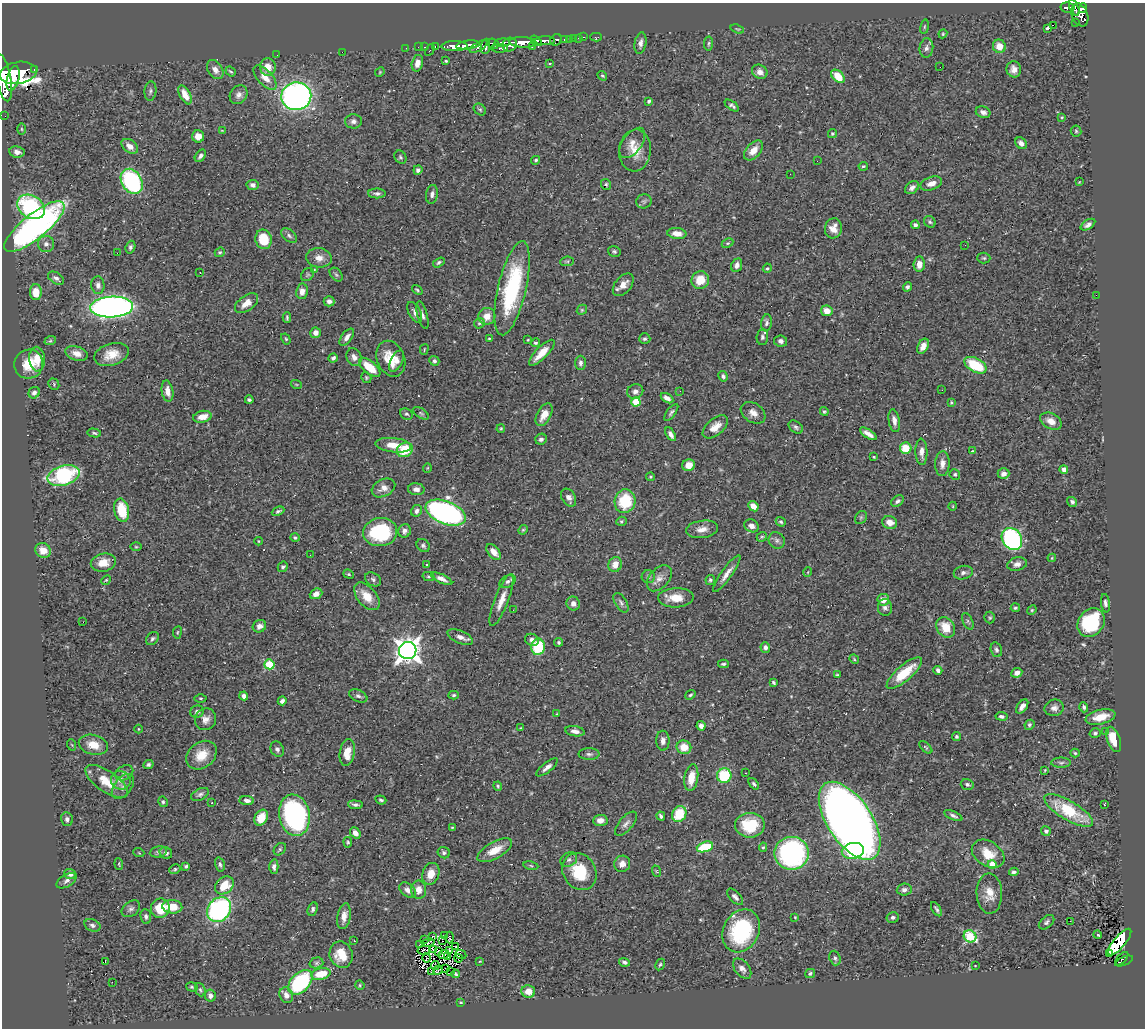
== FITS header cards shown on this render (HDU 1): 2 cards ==
NAXIS1  =                 1143
NAXIS2  =                 1026

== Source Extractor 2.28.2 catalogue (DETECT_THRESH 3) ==
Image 1143 x 1026 px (HDU 1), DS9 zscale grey, 1 PNG px = 1 image px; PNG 1147 x 1030 px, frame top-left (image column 1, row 1026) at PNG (2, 3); each listed source drawn as its Kron ellipse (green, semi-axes under 4 px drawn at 4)
Background 0.465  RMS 0.025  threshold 0.0758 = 3 sigma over >= 5 px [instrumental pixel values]
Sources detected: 464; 4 with non-positive FLUX_AUTO (blend fragments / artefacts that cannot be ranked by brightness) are neither listed nor drawn; the other 460 listed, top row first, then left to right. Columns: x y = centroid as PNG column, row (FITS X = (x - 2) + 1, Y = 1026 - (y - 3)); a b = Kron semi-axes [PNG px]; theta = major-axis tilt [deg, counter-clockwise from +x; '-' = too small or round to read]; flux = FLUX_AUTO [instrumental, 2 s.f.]
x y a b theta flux
1067 7 7 5 -10 120
1074 8 9 3 -66 150
1083 8 5 4 - 190
1080 15 12 8 -68 460
1075 23 2 2 - 7.4
1053 25 2 2 - 1500
925 27 7 4 81 2.3
1048 28 3 3 - 30
737 29 7 3 -17 1.7
943 34 4 4 - 1.9
584 37 3 2 - 10
596 37 6 3 1 9.9
573 38 3 2 - 18
578 38 2 2 - 4.7
556 40 6 5 - 160
564 40 3 3 - 88
569 40 2 2 - 5.4
536 41 6 4 -35 340
544 41 10 4 1 650
523 42 14 5 -4 1300
502 43 7 4 5 250
640 43 11 5 79 7.5
709 43 7 4 84 3.1
493 44 6 5 - 300
468 45 12 4 7 720
510 45 7 6 - 570
435 46 3 2 - 13
454 46 13 5 1 1000
485 46 7 4 84 380
532 46 3 3 - 63
999 46 7 6 - 19
418 47 2 2 - 8.9
425 47 3 2 - 13
479 47 10 4 33 250
406 48 2 2 - 6.7
500 48 8 4 1 180
926 48 9 7 86 7.2
430 50 6 3 63 47
342 52 2 2 - 45
277 55 2 2 - 3.1
446 61 3 3 - 2
417 63 8 5 76 12
549 63 3 2 - 1.7
268 67 9 8 - 19
940 67 2 2 - 26
34 69 3 3 - 47
1014 69 8 7 - 10
215 70 10 7 -57 10
231 71 6 3 -40 2.1
380 72 5 4 - 1.8
760 72 8 6 -32 10
18 73 18 11 10 2500
602 76 5 3 - 2.2
838 76 8 5 -45 36
3 78 24 7 -79 2200
13 78 13 6 75 1300
265 78 15 7 -48 19
150 91 9 6 85 4.1
185 95 10 5 -63 19
239 95 10 8 53 8.1
296 96 15 14 - 650
649 101 4 3 - 3.7
732 105 8 4 -35 4.4
480 110 7 5 -42 3
983 112 7 5 -21 7.3
5 116 2 2 - 6.3
1062 117 3 2 - 1.4
353 121 8 7 - 6.2
21 129 5 3 - 1.9
222 130 4 2 - 1.2
1076 131 5 5 - 2.5
832 134 5 4 - 2.7
198 136 6 6 - 16
632 143 17 9 53 15
1021 143 6 5 - 7.4
130 146 9 6 -36 13
635 150 21 16 84 30
753 150 12 7 47 17
17 152 7 5 -8 8.3
200 156 7 4 54 5
400 157 7 5 -53 3.3
536 160 4 3 - 2.7
817 161 2 2 - 1.3
863 166 5 4 - 2.2
418 170 4 4 - 4.6
790 174 2 2 - 1.1
132 181 13 10 -58 230
1079 182 4 3 - 1.3
931 183 11 6 18 14
606 184 6 5 - 2.7
253 185 6 5 - 6.4
912 188 8 5 39 6.7
377 193 9 5 -1 5.1
432 194 9 6 81 6.4
644 201 8 7 - 4.6
31 207 15 11 -31 170
930 222 6 5 - 3.3
915 225 4 4 - 5.5
1088 225 8 4 33 6.2
34 227 37 12 39 620
833 228 10 8 82 17
677 233 9 5 -5 15
289 236 9 5 -40 5.1
263 239 10 8 -76 46
728 243 6 4 26 2.3
46 244 8 8 - 7.5
965 245 2 2 - 0.88
130 247 6 4 71 4.1
614 251 6 5 - 3
220 252 5 4 - 2.7
117 253 2 2 - 10
319 258 13 9 -8 14
984 258 6 5 - 3
567 261 7 4 6 2.6
439 262 6 4 33 3.4
919 264 7 5 86 16
737 265 7 5 67 6.9
767 268 5 4 - 2.1
314 270 3 2 - 1.1
200 273 2 2 - 0.72
308 275 7 5 42 2.9
336 275 8 5 -49 3.5
56 278 9 5 -31 5.5
700 280 9 8 - 29
98 285 9 6 -85 7.3
623 285 13 8 50 15
907 287 5 4 - 3.9
512 288 48 14 77 180
417 290 6 3 -38 2.3
302 291 8 6 80 9.9
36 292 8 6 -89 21
1096 295 2 2 - 33
329 301 5 5 - 6.3
247 303 13 7 36 17
112 307 21 10 3 950
582 310 5 4 - 2.3
827 311 6 5 - 18
415 312 11 6 -63 9.1
422 315 14 5 -75 6.3
487 316 9 8 - 17
287 318 5 3 - 2.5
479 323 6 4 44 2.9
767 323 8 5 83 4.8
316 333 5 5 - 8.9
347 337 10 5 53 8
762 337 8 6 85 4.9
489 338 3 2 - 1.5
286 339 6 4 -59 2
645 339 6 5 - 3.1
528 340 3 2 - 1.4
50 341 6 3 18 2.3
781 341 6 6 - 5.5
536 343 4 4 - 2.5
923 346 8 5 62 12
424 349 5 4 - 1.9
77 353 11 7 -18 15
542 353 17 6 45 25
111 354 18 11 16 27
354 357 9 7 -64 7.8
333 358 5 4 - 4.1
37 359 12 8 -87 22
391 359 18 13 -66 41
397 361 12 6 62 9.8
434 361 5 5 - 3.9
580 363 7 5 -89 5.6
29 364 14 14 - 37
975 365 12 7 -29 68
370 367 13 6 -40 39
723 376 5 4 - 4.1
366 377 6 5 - 2.4
54 384 6 5 - 2.4
296 384 5 3 - 1.6
942 390 2 2 - 2
167 391 11 5 -80 12
635 391 8 7 - 8.3
680 391 3 2 - 1.6
34 393 6 5 - 5.5
667 398 7 4 -33 9.5
249 400 4 3 - 3.1
636 402 5 4 - 64
951 402 3 2 - 2
824 411 4 4 - 2.6
671 412 10 4 53 4.2
421 413 9 4 -33 3.4
753 413 13 9 -34 13
406 414 6 5 - 3
544 415 12 7 61 18
202 417 9 6 12 18
894 421 11 5 -80 9
1051 421 11 7 -27 16
715 427 15 8 41 20
796 427 8 5 -38 4
501 429 4 3 - 2.1
94 433 7 4 -10 2.9
671 434 7 4 -59 7.1
868 434 9 4 -33 12
541 439 6 5 - 5.7
393 445 18 7 -6 26
906 448 6 5 - 42
405 450 8 7 - 51
972 451 4 3 - 1.4
921 452 13 6 -88 11
874 457 3 2 - 1.4
942 464 12 7 87 10
689 465 6 6 - 17
427 468 5 3 - 1.5
1064 469 4 4 - 9.1
955 474 5 5 - 2.8
1003 474 6 5 - 8.6
63 475 17 10 16 170
650 477 4 3 - 2
383 488 12 8 27 13
416 489 8 6 -4 7.7
569 498 9 6 -59 8.5
625 501 12 10 76 70
897 501 7 5 39 4.8
1072 502 5 4 - 5
753 506 6 4 -45 15
953 506 4 3 - 1.3
122 510 12 7 -78 51
278 511 6 4 24 3.4
417 511 6 5 - 5.7
446 513 21 11 -22 590
861 517 7 5 55 2.9
621 521 5 4 - 2.4
781 522 5 4 - 2.9
890 522 7 6 - 14
752 526 7 6 - 9.6
702 529 16 8 8 16
523 530 5 4 - 2
405 531 7 6 - 6.2
380 532 17 14 7 120
762 537 5 4 - 2.3
295 538 5 4 - 2.9
1012 539 11 9 -55 280
777 540 8 7 - 5.5
258 541 4 3 - 1.4
423 546 7 6 - 3.9
136 547 5 3 - 1.8
43 550 8 7 - 18
494 552 9 5 -50 13
310 555 3 2 - 1.3
1052 558 4 3 - 1.8
103 563 12 9 12 22
615 564 8 6 67 16
1017 564 10 6 13 8.5
426 565 3 2 - 2.7
283 567 5 5 - 3.6
808 572 5 3 - 1.2
963 573 9 6 13 6
349 574 5 4 - 2.2
727 574 22 5 54 14
428 576 6 4 -14 2.5
648 577 6 6 - 4
659 578 15 9 47 14
373 579 9 6 -31 4.2
441 579 12 4 -24 9.8
106 580 5 4 - 2
710 580 5 4 - 3.2
508 581 9 6 32 5.2
316 594 6 5 - 11
367 596 16 9 -49 27
676 598 18 9 2 26
501 600 27 7 69 21
883 600 6 6 - 14
621 603 11 5 -58 5.4
1105 603 9 4 -82 5.8
573 604 7 6 - 9.2
885 607 8 7 - 6
1015 608 4 4 - 2.7
513 610 2 2 - 4.2
1032 610 5 4 - 2
990 618 6 5 - 2.6
968 621 9 4 -65 3.7
83 622 3 2 - 1.3
1091 623 15 12 53 130
259 626 7 6 - 9.3
946 627 11 8 -57 33
177 632 6 3 81 1.8
460 637 14 6 -24 11
152 639 7 5 43 3.8
532 640 7 6 - 6.2
559 642 4 4 - 2.9
538 647 8 6 82 84
765 647 5 5 - 5.1
408 650 9 8 - 1700
996 650 7 5 -74 4.6
854 659 5 4 - 2.1
269 664 5 5 - 95
723 664 5 3 - 2.6
938 670 4 3 - 5.1
904 673 22 7 41 55
1017 673 6 4 25 11
837 675 3 3 - 2.1
774 683 4 3 - 2.9
454 695 5 4 - 2.9
690 695 5 4 - 2.3
244 696 4 4 - 7.4
358 696 10 6 -24 5.3
200 698 6 3 0 1.8
282 701 4 4 - 4.8
1022 706 8 4 54 8.2
1084 707 5 4 - 3.9
1054 708 9 8 - 8.3
197 712 7 6 - 4.8
557 714 4 3 - 1.4
1002 716 6 4 -8 3.9
1100 717 15 7 13 29
205 719 11 10 - 11
1029 725 5 4 - 3.3
701 726 5 4 - 7
521 728 3 2 - 1.2
138 729 4 3 - 1.3
575 731 9 5 -10 8.4
1105 731 3 2 - 2.7
1095 733 5 4 - 3.3
956 737 4 4 - 3
1114 739 13 6 -71 37
663 741 10 6 -89 8.9
72 745 6 3 -70 1.7
93 745 15 9 -15 24
684 747 7 6 - 28
926 747 8 4 -42 2.4
277 749 8 6 -62 5.1
347 752 14 7 81 24
1075 753 5 3 - 2.4
589 754 10 6 -1 5.1
201 755 16 12 38 31
1061 763 10 5 1 4.3
148 764 5 4 - 3.1
547 767 13 5 38 8
1045 770 4 3 - 1.4
124 773 9 7 28 5.4
746 773 2 2 - 1.3
724 776 7 7 - 75
691 778 13 7 81 25
121 780 10 9 - 13
107 781 25 10 -35 39
754 784 7 4 -51 3.3
967 784 6 5 - 4
123 786 14 8 51 9.7
498 786 4 4 - 2.2
200 794 9 5 26 4.8
247 800 7 4 -6 6.8
381 800 5 3 - 3.1
163 802 5 4 - 3
212 803 2 2 - 1.4
355 805 7 4 -4 4.6
1104 805 3 2 - 2.3
1069 811 28 9 -31 90
679 814 8 7 - 52
294 815 21 15 -80 350
661 816 4 3 - 3.7
953 816 10 4 -24 4.3
261 818 8 6 61 34
67 819 7 6 - 6.3
600 820 7 5 4 9.3
850 821 44 22 -56 2400
626 824 15 6 50 8.6
750 825 15 12 0 65
452 827 3 2 - 1.6
1046 831 5 4 - 4.4
355 833 6 4 -51 11
348 842 5 4 - 2.2
705 847 8 5 18 73
763 847 5 4 - 2.3
280 849 7 5 46 2.8
495 850 19 8 29 29
853 851 11 8 13 120
158 852 8 5 9 4.4
139 853 5 3 - 1.5
166 853 6 5 - 5.2
444 853 6 5 - 3.9
792 853 17 16 - 300
988 854 17 12 -33 33
569 860 8 7 - 5.8
119 864 6 3 -83 1.9
220 864 7 4 -75 4.2
622 864 8 7 - 12
992 864 4 4 - 37
531 865 7 4 -10 2.3
186 866 4 3 - 2.7
274 867 7 4 -89 5.6
175 869 6 4 28 2.6
656 871 6 3 -71 1.6
579 872 19 16 -56 68
1014 872 5 4 - 4.1
70 874 6 5 - 8.6
431 874 11 8 72 21
67 881 11 6 32 6.4
224 885 10 8 40 35
408 890 9 6 -37 9.9
419 890 9 7 90 16
904 890 7 6 - 6.8
989 894 20 13 -88 25
735 897 10 5 -47 6
172 907 10 6 -4 30
160 908 10 9 - 43
131 909 10 7 38 5.9
313 909 7 4 69 3.6
936 909 8 3 -58 3.7
219 910 13 11 51 280
146 916 7 5 -84 4.7
344 916 13 6 79 14
795 917 3 2 - 1.3
893 917 6 5 - 4.7
1070 921 3 2 - 2.3
1046 922 9 5 40 4.8
92 925 8 6 -24 5.4
741 931 22 17 63 160
1098 935 4 3 - 3.4
433 936 3 2 - 1.2
445 936 3 2 - 2.3
970 936 6 6 - 150
449 937 6 3 -90 2.5
424 940 3 2 - 1.8
354 941 3 2 - 5.6
442 941 2 2 - 1
1119 942 17 6 49 230
428 943 7 3 10 1.8
420 944 3 2 - 1.8
456 947 3 2 - 1.3
424 950 6 2 12 2.1
433 950 3 2 - 0.94
450 950 4 2 - 2.6
439 951 3 2 - 1.2
461 954 6 3 -24 5.9
1110 954 3 3 - 5.7
341 955 13 11 -71 38
444 955 6 2 23 0.71
447 957 4 2 - 1.8
427 958 4 4 - 0.53
458 958 4 2 - 1.5
835 958 7 5 -71 4.3
1122 959 8 2 47 33
480 961 4 2 - 1.1
1124 961 9 4 23 55
105 962 3 2 - 20
625 962 5 4 - 4.2
316 963 7 5 16 3.2
660 964 6 4 62 3.1
435 965 4 2 - 1
975 966 3 2 - 1
446 969 3 2 - 0.52
742 969 11 7 -51 8.7
438 970 5 3 - 1.7
431 971 3 2 - 1.4
451 971 3 2 - 65
810 973 5 4 - 3.3
321 974 10 5 13 35
455 974 4 3 - 2.6
112 982 2 2 - 21
300 982 14 9 47 160
360 985 5 4 - 2.2
192 987 6 4 -16 2.7
200 990 7 5 -67 3.6
528 991 7 6 - 22
286 995 8 6 -66 11
210 996 6 5 - 7.1
461 1002 4 3 - 1.7
At the frame edge (FLAGS 8, measured only in part): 1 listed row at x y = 3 78
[4 non-positive-flux detections neither listed nor drawn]